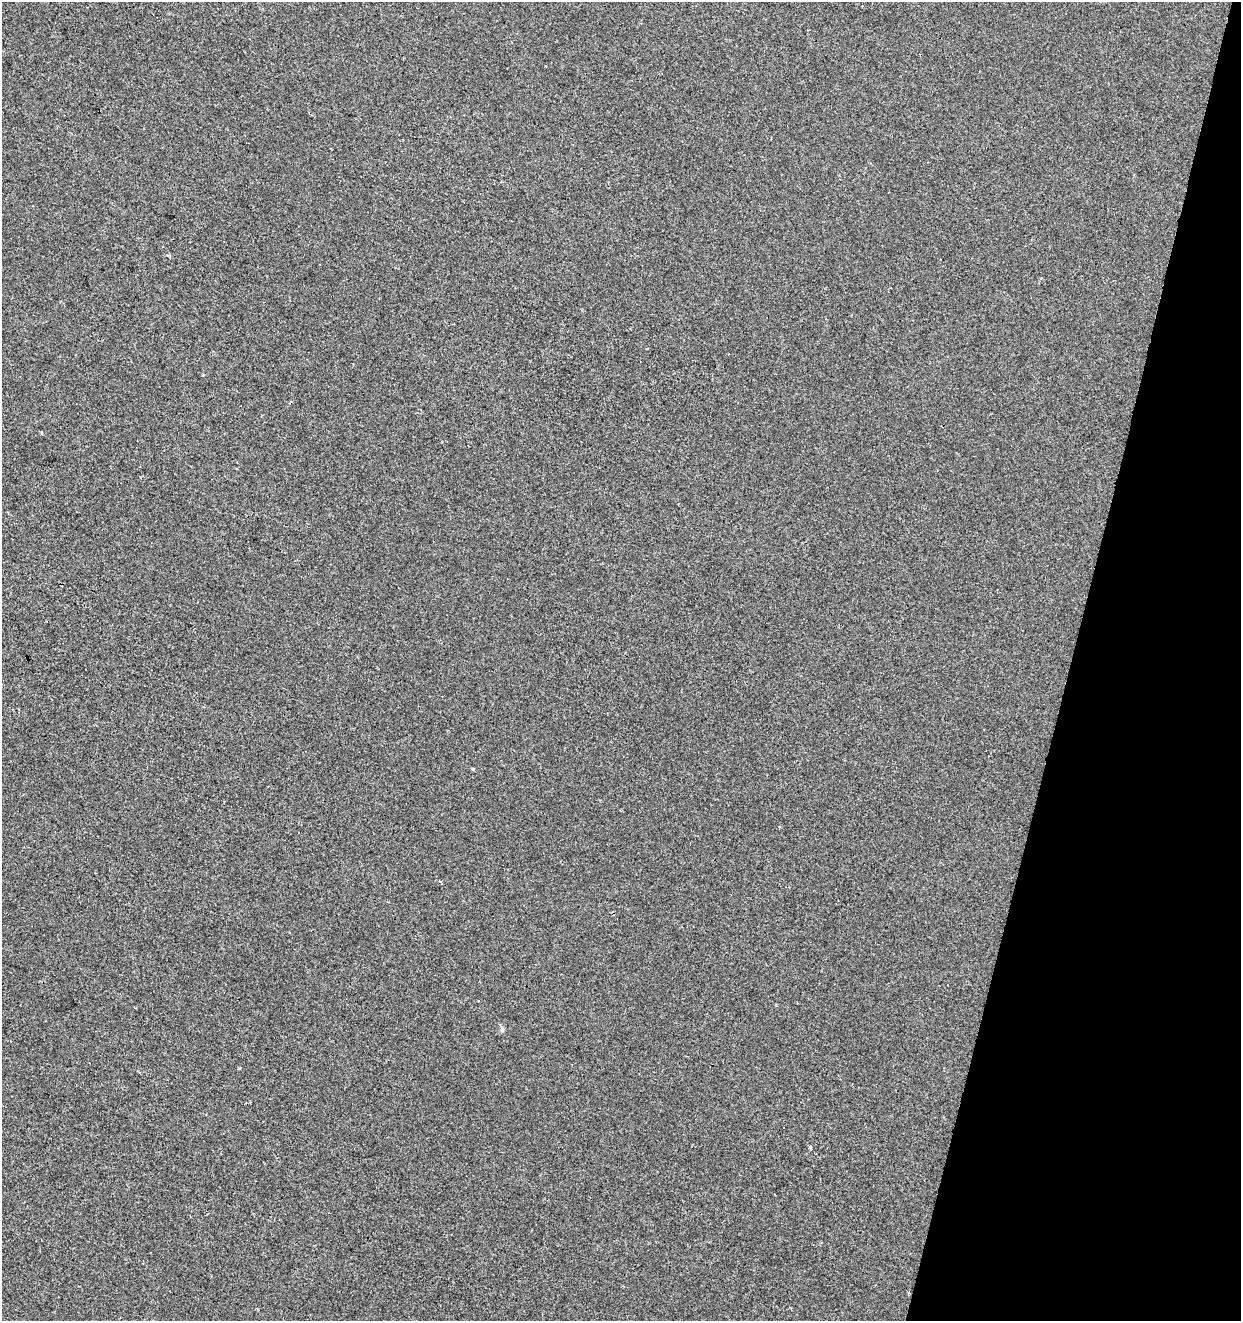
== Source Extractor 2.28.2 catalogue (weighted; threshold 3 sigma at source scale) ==
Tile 8 of 4 x 4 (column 4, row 2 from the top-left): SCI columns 3934-5172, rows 2647-3965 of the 5452 x 5285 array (HDU 1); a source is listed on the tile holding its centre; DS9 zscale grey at full resolution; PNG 1243 x 1323 px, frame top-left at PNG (2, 2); no overlay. Shown black and unused: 14% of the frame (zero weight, under 2 of 3 exposures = <1% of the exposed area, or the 3 px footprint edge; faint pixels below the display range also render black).
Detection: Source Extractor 2.28.2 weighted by HDU 2 'WHT'; one run over the whole footprint, this tile lists its part. Background -3.79e-04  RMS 0.0041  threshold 0.0187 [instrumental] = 3 sigma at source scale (4.5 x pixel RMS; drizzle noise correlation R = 1.50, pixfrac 1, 0.0396/0.0396 arcsec/px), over >= 5 px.
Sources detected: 3; all 3 listed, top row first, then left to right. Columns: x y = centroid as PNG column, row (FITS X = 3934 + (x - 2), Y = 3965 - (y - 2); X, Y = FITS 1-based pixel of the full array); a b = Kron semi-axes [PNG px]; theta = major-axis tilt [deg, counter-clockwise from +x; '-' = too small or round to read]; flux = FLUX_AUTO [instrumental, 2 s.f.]
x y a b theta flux
290 402 5 3 - 0.46
472 769 3 3 - 1.3
810 1146 4 3 - 1.2